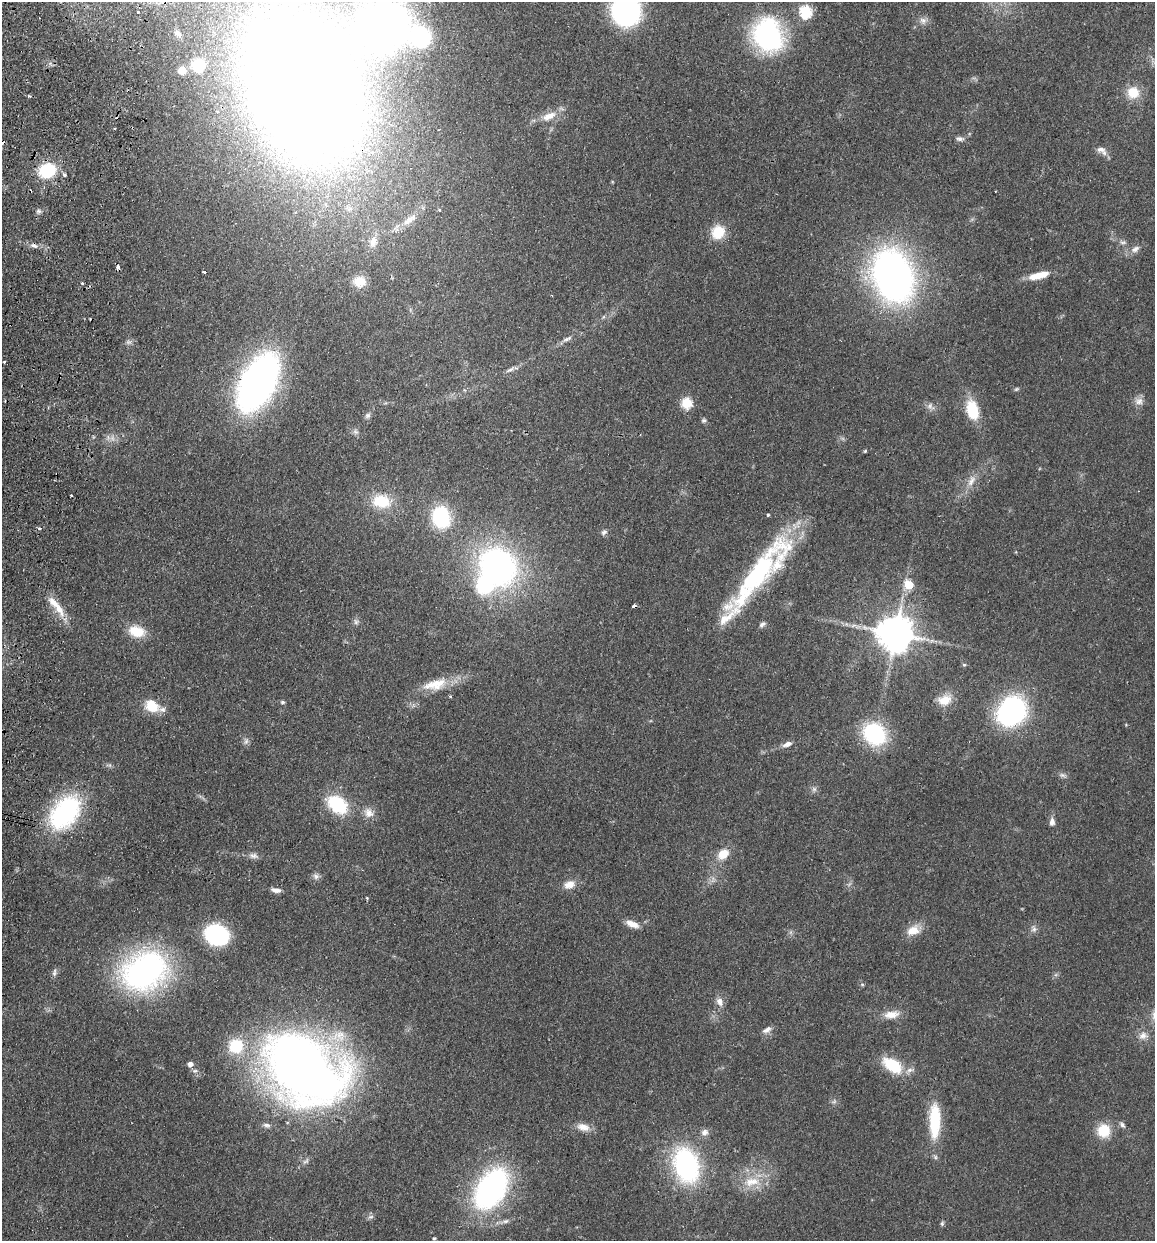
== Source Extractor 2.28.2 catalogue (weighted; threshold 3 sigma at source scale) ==
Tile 11 of 4 x 4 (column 3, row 3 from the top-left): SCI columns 2482-3634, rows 1252-2490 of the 5081 x 4981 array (HDU 1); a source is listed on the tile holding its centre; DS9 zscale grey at full resolution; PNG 1157 x 1243 px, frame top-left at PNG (2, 2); no overlay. Shown black and unused: <1% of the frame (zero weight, under 2 of 3 exposures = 3% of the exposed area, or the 3 px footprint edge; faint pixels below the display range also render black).
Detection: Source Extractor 2.28.2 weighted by HDU 2 'WHT'; one run over the whole footprint, this tile lists its part. Background 0.0478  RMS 0.0068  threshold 0.0307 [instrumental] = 3 sigma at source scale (4.5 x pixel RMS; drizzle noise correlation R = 1.50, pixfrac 1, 0.05/0.05 arcsec/px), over >= 5 px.
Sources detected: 120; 2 too faint to see at this stretch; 1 inside a brighter object's white glare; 6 cosmic-ray / hot-pixel residue — not listed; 5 inside a brighter listed object's ellipse — not listed separately; the other 106 listed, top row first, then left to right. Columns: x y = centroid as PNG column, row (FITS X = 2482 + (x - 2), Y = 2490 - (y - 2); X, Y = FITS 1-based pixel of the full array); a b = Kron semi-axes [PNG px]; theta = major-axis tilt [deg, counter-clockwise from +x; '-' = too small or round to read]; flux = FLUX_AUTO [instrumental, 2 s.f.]
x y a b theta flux
626 11 18 17 - 200
138 12 3 2 - 0.98
806 12 6 6 - 76
923 21 10 9 - 3.5
383 25 40 38 -13 470
178 33 6 4 -22 0.94
768 35 31 25 -63 120
198 65 9 9 - 17
182 70 6 5 - 9.7
304 87 129 79 -71 1700
1133 93 15 14 - 13
30 96 3 3 - 0.86
217 112 2 2 - 0.62
549 116 22 10 23 9.5
960 139 11 6 -6 2.5
1102 150 16 8 -35 4.3
47 170 17 14 19 32
64 174 4 4 - 1.5
39 211 6 5 - 1.5
409 220 29 9 39 11
718 232 15 14 - 17
373 242 17 10 80 7.2
1123 242 10 5 -3 2
1135 249 13 8 34 3.9
204 272 4 2 - 1
1039 275 24 7 14 12
893 276 40 28 -72 360
359 282 15 12 -2 12
82 283 3 3 - 0.93
567 339 16 5 24 3.2
4 362 3 2 - 0.66
510 370 14 5 26 2.8
258 382 46 24 62 340
1016 389 7 5 21 0.99
1139 401 12 10 1 4.3
686 403 6 6 - 48
930 406 9 6 78 2.3
972 409 19 11 -76 26
368 415 8 6 44 1.9
704 420 7 6 - 1.4
356 432 8 5 -58 1.7
865 451 5 4 - 0.75
971 481 17 8 62 6.4
71 496 3 3 - 1.2
381 501 23 16 -7 22
768 515 3 3 - 1.7
441 517 20 16 -76 52
604 532 8 6 37 1.9
498 567 32 26 -44 220
757 574 100 23 48 110
909 585 5 5 - 27
59 609 24 8 -63 11
356 622 8 6 -65 1.9
762 624 9 6 27 2
137 631 20 13 -13 15
895 633 10 10 - 1900
931 641 7 5 45 1.4
964 665 5 4 - 0.89
435 684 35 14 14 18
450 696 4 3 - 0.84
945 700 17 12 15 11
283 702 6 5 - 1.2
152 706 16 13 -37 16
1012 712 24 20 54 140
874 734 17 15 -42 83
246 741 9 6 74 2.1
787 744 11 6 20 3.9
1062 775 9 6 -16 2
814 789 7 7 - 1.9
337 804 20 14 -36 40
65 812 34 21 49 100
369 813 15 12 -53 6
1052 822 10 6 89 3.1
723 854 13 9 42 11
253 856 12 7 -14 3.1
316 876 9 8 - 2.5
569 885 15 10 19 6.9
276 890 11 5 -6 3.6
632 924 17 8 -22 6.1
1034 929 8 7 - 2.4
913 930 16 11 23 10
217 935 15 12 -20 120
145 971 36 28 28 230
54 972 12 5 80 2
862 984 6 4 0 0.88
719 1002 13 9 -72 4.3
891 1014 21 10 9 8.2
767 1030 13 7 27 3.4
1143 1036 13 10 12 5
236 1046 17 16 - 25
190 1064 6 6 - 2.9
892 1065 26 14 -33 24
304 1070 73 52 -34 700
935 1121 42 13 89 33
1122 1124 9 6 -42 1.9
267 1125 11 5 -9 2.2
583 1127 18 10 -16 6.6
1104 1131 15 15 - 16
704 1132 10 8 29 3.6
686 1165 33 22 -73 110
752 1182 26 13 9 16
491 1189 33 20 58 210
371 1217 8 5 8 1.8
505 1221 11 6 12 2.7
942 1223 6 5 - 1.1
434 1238 4 4 - 0.81
Overlapping masked pixels (flux is a lower limit): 2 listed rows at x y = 304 87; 304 1070
Isophote crosses this tile's border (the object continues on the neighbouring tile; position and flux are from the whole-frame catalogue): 3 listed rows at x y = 626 11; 383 25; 304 87